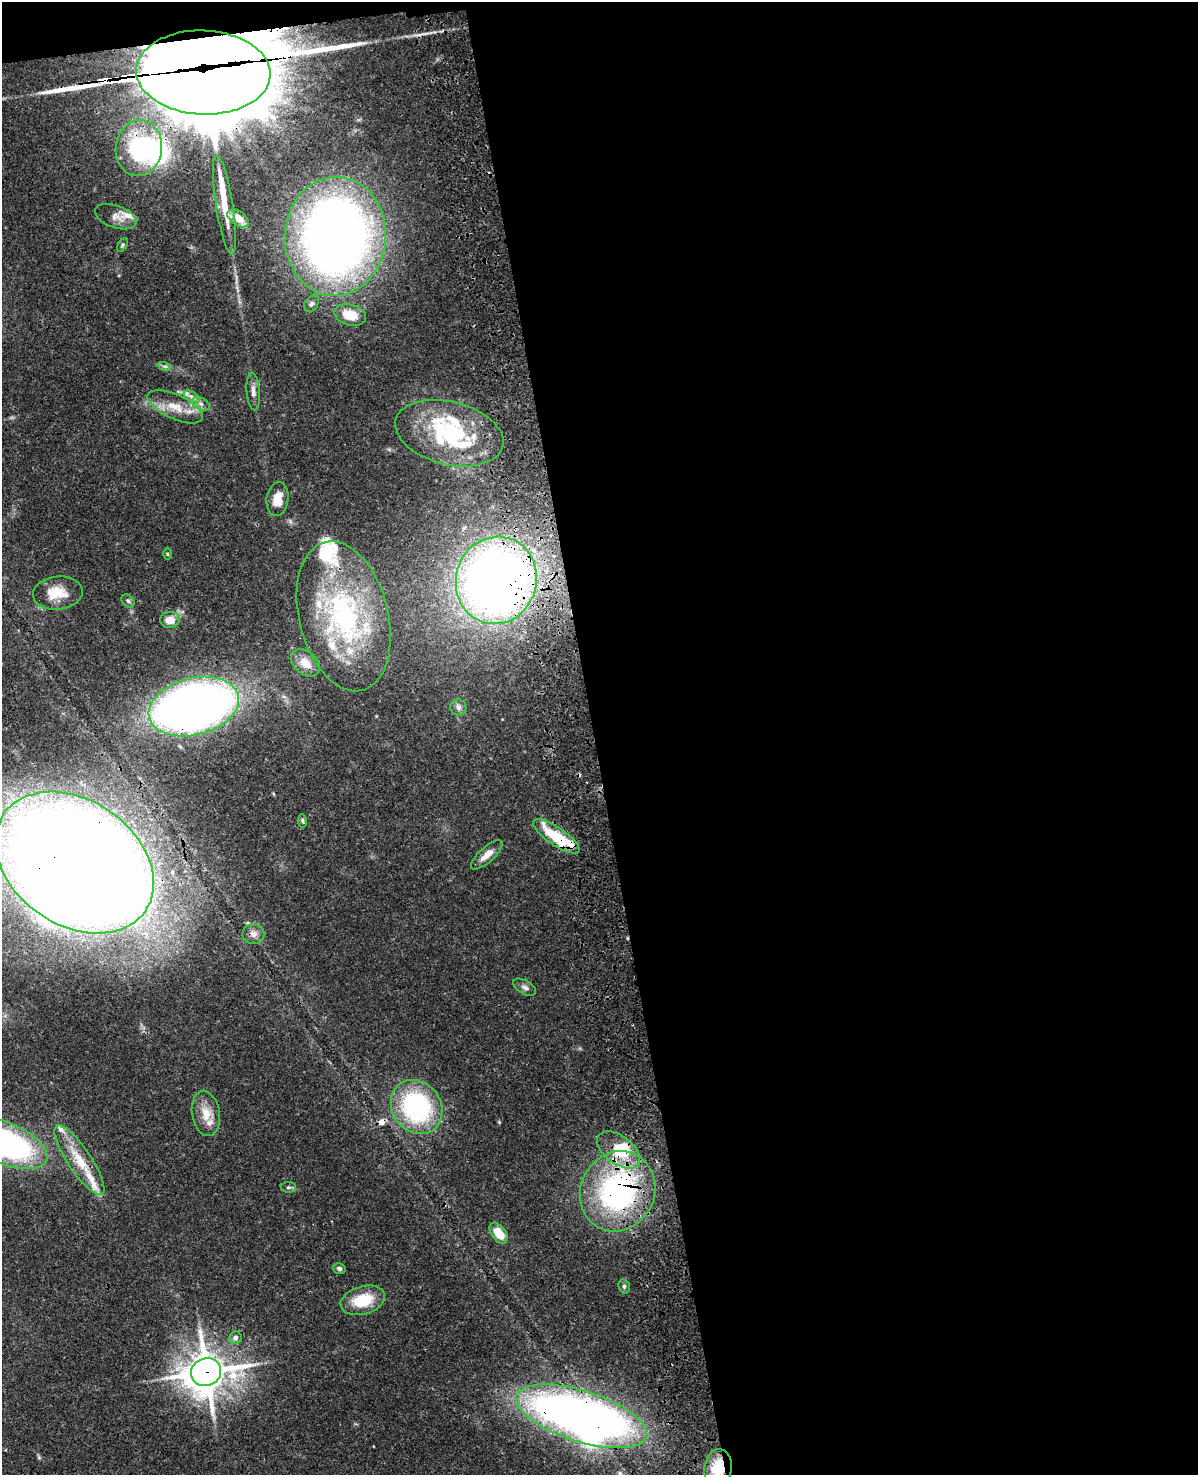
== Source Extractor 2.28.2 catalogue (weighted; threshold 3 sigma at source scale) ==
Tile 4 of 4 x 3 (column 4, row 1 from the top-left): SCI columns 3706-4901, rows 3222-4694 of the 5019 x 4863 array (HDU 1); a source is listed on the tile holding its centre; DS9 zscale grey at full resolution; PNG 1200 x 1477 px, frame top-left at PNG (2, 2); each listed source drawn as its Kron ellipse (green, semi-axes under 4 px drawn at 4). Shown black and unused: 51% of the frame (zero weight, under 3 of 4 exposures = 6% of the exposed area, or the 3 px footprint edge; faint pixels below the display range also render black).
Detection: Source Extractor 2.28.2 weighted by HDU 2 'WHT'; one run over the whole footprint, this tile lists its part. Background 0.0238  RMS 0.0024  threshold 0.011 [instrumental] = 3 sigma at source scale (4.5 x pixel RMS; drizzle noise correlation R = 1.50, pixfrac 1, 0.05/0.05 arcsec/px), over >= 5 px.
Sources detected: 77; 8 inside a brighter object's white glare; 4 cosmic-ray / hot-pixel residue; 3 long thin detections or spike segments (spike, bleed or trail) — neither listed nor drawn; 16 inside a brighter listed object's ellipse — not listed separately; the other 46 listed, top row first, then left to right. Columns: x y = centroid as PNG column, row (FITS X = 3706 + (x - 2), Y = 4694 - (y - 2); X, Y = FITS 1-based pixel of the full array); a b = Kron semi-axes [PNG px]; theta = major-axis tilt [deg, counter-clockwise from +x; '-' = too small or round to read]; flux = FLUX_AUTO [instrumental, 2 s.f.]
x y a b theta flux
203 72 67 42 -2 6700
139 148 28 23 83 26
224 205 50 8 -81 6.8
116 217 21 11 -19 2.3
238 218 12 7 -35 3.6
335 236 59 50 87 220
122 245 7 4 59 0.4
311 304 9 6 56 0.78
350 315 16 10 -14 5.3
164 366 7 4 -18 0.5
253 391 19 6 -86 1.5
192 397 8 5 -32 0.93
201 404 9 6 -29 0.97
175 407 30 12 -24 5.3
449 433 55 31 -14 30
277 499 17 11 82 3.9
167 554 5 3 - 0.25
496 580 44 40 73 210
58 593 25 16 5 5.4
128 601 7 5 -45 0.59
344 616 76 44 -76 50
170 620 10 8 3 2.9
305 663 16 11 -41 3.4
194 706 46 28 14 230
458 707 8 8 - 0.88
302 821 7 4 -80 0.43
556 836 27 9 -34 11
487 855 20 7 42 2.5
75 863 86 62 -35 830
253 934 11 10 - 1.5
525 987 12 6 -31 1
417 1107 28 24 -54 37
206 1114 23 14 -81 4.2
5 1143 45 20 -22 73
619 1150 25 14 -37 9.8
79 1160 41 11 -56 8.5
288 1187 8 5 -4 0.5
618 1191 41 37 61 58
499 1233 12 7 -54 4.2
339 1268 6 5 - 0.67
624 1286 7 5 -75 0.57
363 1300 23 14 16 8.5
235 1338 6 6 - 1.1
206 1372 15 14 - 650
581 1416 68 25 -18 240
718 1468 19 13 83 6.6
Overlapping masked pixels (flux is a lower limit): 12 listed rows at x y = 203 72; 139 148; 496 580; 344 616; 194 706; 556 836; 75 863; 619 1150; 618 1191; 206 1372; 581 1416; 718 1468
Isophote crosses this tile's border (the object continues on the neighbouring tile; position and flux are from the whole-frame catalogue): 2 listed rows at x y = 5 1143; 718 1468